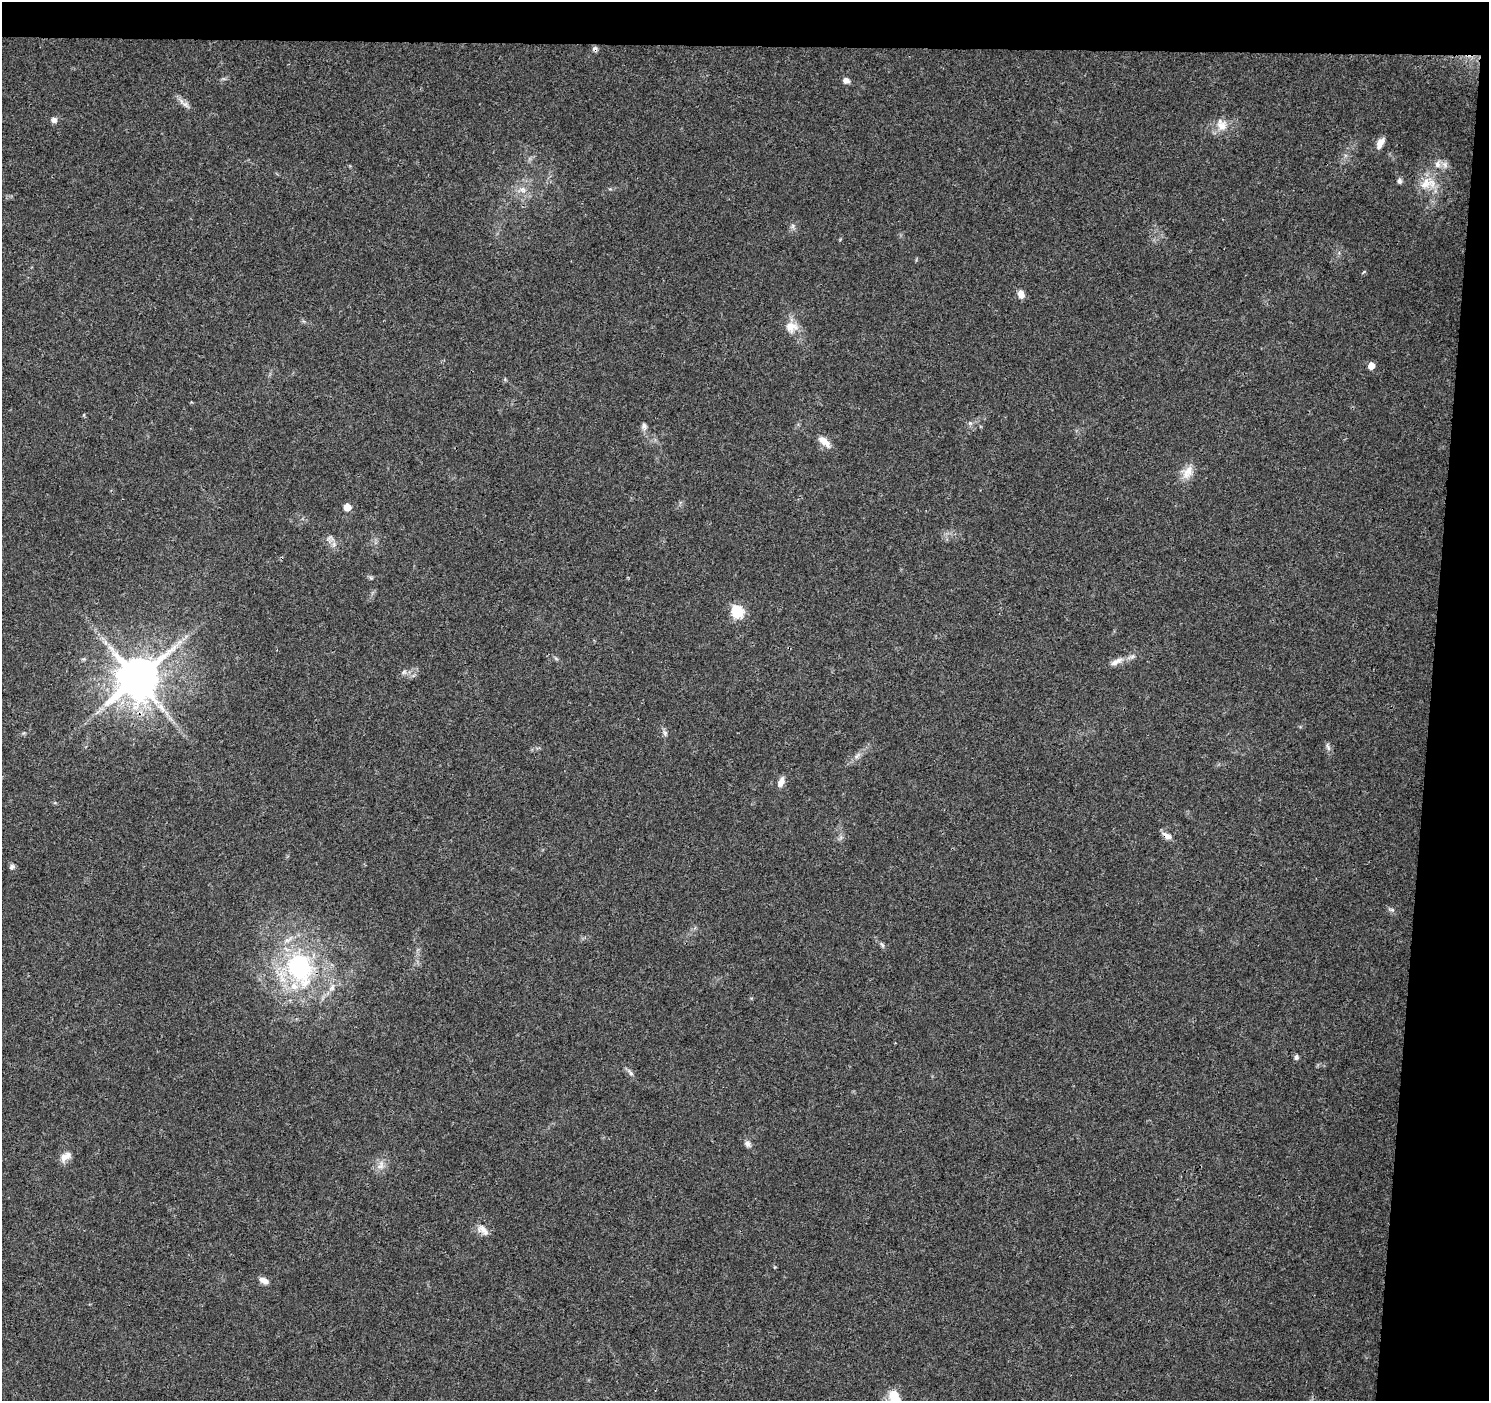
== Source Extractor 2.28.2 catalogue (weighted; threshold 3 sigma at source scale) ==
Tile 3 of 3 x 3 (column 3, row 1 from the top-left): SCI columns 2976-4462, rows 3028-4426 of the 4471 x 4709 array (HDU 1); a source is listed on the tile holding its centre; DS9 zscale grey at full resolution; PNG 1491 x 1403 px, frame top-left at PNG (2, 2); no overlay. Shown black and unused: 7% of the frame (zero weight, under 3 of 4 exposures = <1% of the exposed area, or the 3 px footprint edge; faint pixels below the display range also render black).
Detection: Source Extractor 2.28.2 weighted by HDU 2 'WHT'; one run over the whole footprint, this tile lists its part. Background 0.0484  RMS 0.0039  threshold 0.0174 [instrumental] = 3 sigma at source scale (4.5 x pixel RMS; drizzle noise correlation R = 1.50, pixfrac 1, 0.0396/0.0396 arcsec/px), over >= 5 px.
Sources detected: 45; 1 cosmic-ray / hot-pixel residue — not listed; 3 inside a brighter listed object's ellipse — not listed separately; the other 41 listed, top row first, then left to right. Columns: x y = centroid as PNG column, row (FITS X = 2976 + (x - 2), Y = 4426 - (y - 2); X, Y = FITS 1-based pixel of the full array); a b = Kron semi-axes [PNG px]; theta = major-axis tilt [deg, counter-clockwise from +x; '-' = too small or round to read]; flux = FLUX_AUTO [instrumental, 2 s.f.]
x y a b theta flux
846 81 7 6 - 2
185 104 12 7 -30 1.8
54 120 7 7 - 1.6
1221 125 18 14 -72 5
1380 143 15 7 60 2.8
1438 164 12 8 79 2.4
1399 181 7 5 -87 1.1
1425 184 20 15 36 7.3
523 190 9 8 - 2.2
793 226 7 4 89 0.88
1021 294 7 6 - 3.7
791 327 18 15 -1 5.2
1371 366 5 5 - 6.6
970 423 6 5 - 0.74
644 426 9 7 -71 1.3
824 442 21 8 -44 3.7
1188 472 21 12 60 4.9
347 507 5 5 - 6.2
334 544 9 7 89 1.7
371 578 7 4 -19 0.63
737 612 6 6 - 44
1116 661 21 8 26 3.3
404 672 6 6 - 1
137 678 12 11 - 1800
665 733 8 6 -56 1
1328 747 13 4 -70 1.2
857 756 11 4 56 1.3
781 782 12 6 69 2.6
1167 836 14 7 -30 2.3
12 867 7 6 - 1.1
1391 909 10 4 -6 0.78
882 945 9 4 -54 0.81
300 968 52 37 -67 55
1296 1057 6 5 - 1
630 1072 12 5 -52 1.3
747 1144 8 7 - 1.6
66 1156 15 9 33 3.3
381 1165 14 9 68 3
483 1230 18 9 -42 3.2
264 1280 13 7 -25 2.3
895 1399 22 14 -81 12
Overlapping masked pixels (flux is a lower limit): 1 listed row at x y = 1167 836
Isophote crosses this tile's border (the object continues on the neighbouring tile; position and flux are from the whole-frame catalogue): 1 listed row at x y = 895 1399